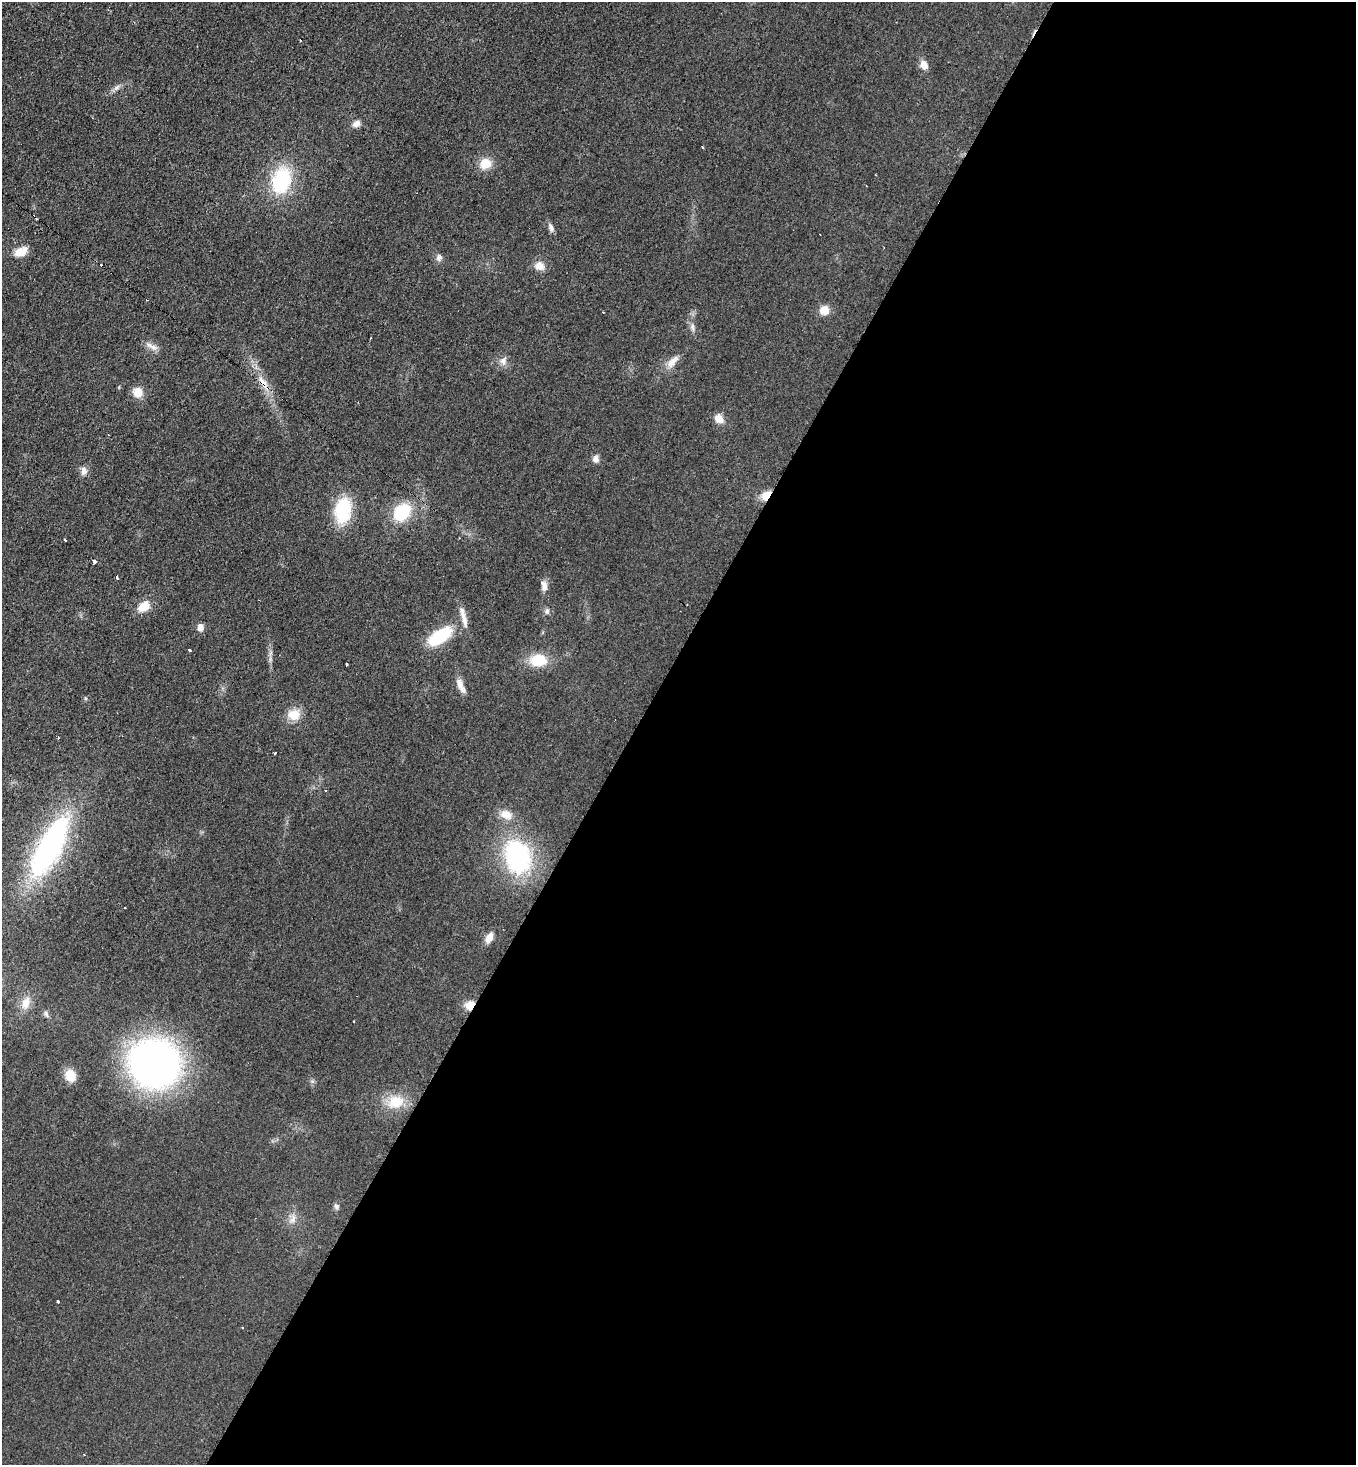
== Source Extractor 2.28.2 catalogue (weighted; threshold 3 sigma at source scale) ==
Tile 12 of 4 x 4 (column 4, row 3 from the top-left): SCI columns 4219-5572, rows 1471-2933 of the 5866 x 5858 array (HDU 1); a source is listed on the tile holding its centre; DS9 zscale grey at full resolution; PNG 1358 x 1467 px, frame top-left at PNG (2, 2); no overlay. Shown black and unused: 53% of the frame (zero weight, under 2 of 3 exposures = <1% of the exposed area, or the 3 px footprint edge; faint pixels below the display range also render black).
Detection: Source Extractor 2.28.2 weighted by HDU 2 'WHT'; one run over the whole footprint, this tile lists its part. Background 0.025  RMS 0.0061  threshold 0.0273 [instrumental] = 3 sigma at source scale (4.5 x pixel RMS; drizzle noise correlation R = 1.50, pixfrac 1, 0.05/0.05 arcsec/px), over >= 5 px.
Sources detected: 59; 4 cosmic-ray / hot-pixel residue — not listed; the other 55 listed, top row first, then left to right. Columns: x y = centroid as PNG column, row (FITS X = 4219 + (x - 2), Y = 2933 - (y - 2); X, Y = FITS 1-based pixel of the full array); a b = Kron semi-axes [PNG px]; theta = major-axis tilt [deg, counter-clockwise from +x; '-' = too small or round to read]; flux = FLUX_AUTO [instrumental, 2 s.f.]
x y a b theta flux
300 40 2 2 - 0.74
924 65 11 8 -61 4.8
117 87 10 5 36 2
356 124 10 7 32 3.3
702 147 3 3 - 1.5
485 164 14 13 - 9
281 180 24 16 73 48
551 227 11 6 -66 2.5
21 251 16 10 24 7.6
439 258 10 8 78 2.2
539 266 13 11 -21 5.3
147 299 3 3 - 1
824 310 10 9 - 7.6
603 312 2 2 - 0.47
692 327 10 6 -85 2.1
152 346 20 6 -30 3.6
503 361 11 9 86 3.3
673 361 21 8 49 5.7
262 381 18 7 -48 5.9
138 392 12 10 -66 7.1
719 419 11 9 -43 5.6
596 459 9 8 - 2.7
84 471 11 8 -79 3.1
766 495 12 8 43 8.2
343 510 20 13 80 42
402 512 18 13 47 29
65 540 3 2 - 1.2
94 562 4 3 - 6.4
117 578 3 3 - 1.6
544 586 14 7 84 3.9
144 606 16 11 32 8.3
547 611 7 6 - 1.5
464 618 30 6 -76 5.6
200 627 9 7 -82 3.3
440 636 22 11 34 37
189 650 4 3 - 3.6
538 660 17 13 2 17
346 664 3 3 - 1.5
460 684 19 8 -66 4.9
294 715 14 13 - 9.5
58 738 4 3 - 0.57
275 753 3 3 - 1.4
506 814 16 11 -23 6.9
49 847 67 22 62 140
518 857 29 21 -76 90
489 938 12 7 63 4.7
26 1003 18 11 77 6.8
470 1005 10 8 43 7.1
46 1013 8 5 -64 1.5
154 1063 38 36 -31 280
70 1076 13 11 -63 9.3
396 1102 20 15 17 15
336 1207 8 5 -54 1.3
293 1219 15 6 67 3.2
58 1301 3 3 - 2.7
Overlapping masked pixels (flux is a lower limit): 4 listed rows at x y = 147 299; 262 381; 766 495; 470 1005